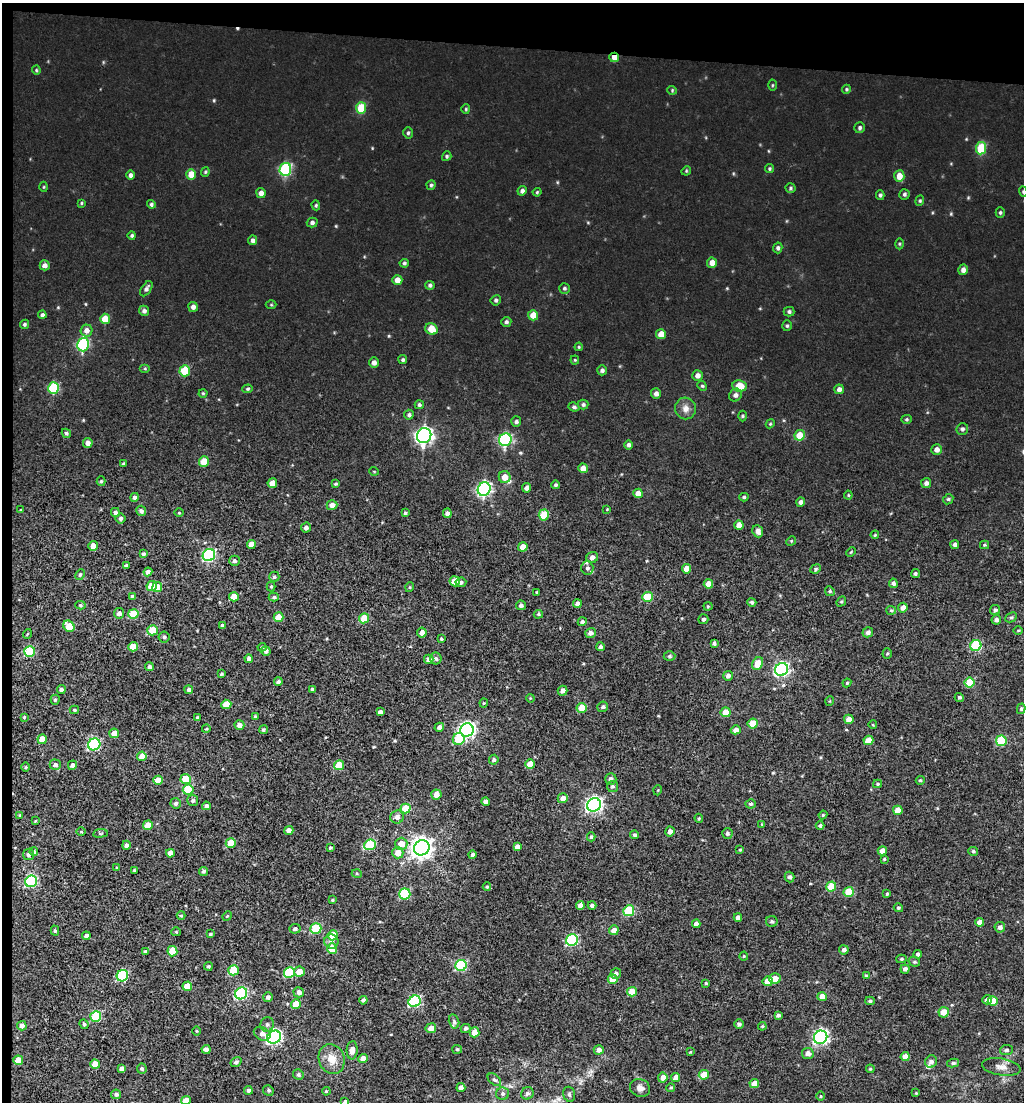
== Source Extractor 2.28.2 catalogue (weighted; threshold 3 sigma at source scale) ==
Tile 1 of 2 x 2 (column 1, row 1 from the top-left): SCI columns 1797-2818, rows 2469-3568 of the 4785 x 4449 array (HDU 1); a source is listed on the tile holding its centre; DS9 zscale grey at full resolution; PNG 1026 x 1104 px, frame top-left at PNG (2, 3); each listed source drawn as its Kron ellipse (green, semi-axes under 4 px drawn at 4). Shown black and unused: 5% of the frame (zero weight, under 3 of 5 exposures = <1% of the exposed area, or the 3 px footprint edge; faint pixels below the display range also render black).
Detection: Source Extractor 2.28.2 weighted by HDU 2 'WHT'; one run over the whole footprint, this tile lists its part. Background 0.00293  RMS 0.0025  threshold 0.0111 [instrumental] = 3 sigma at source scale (4.5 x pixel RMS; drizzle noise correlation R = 1.50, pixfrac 1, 0.0396/0.0396 arcsec/px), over >= 5 px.
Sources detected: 423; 1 cosmic-ray / hot-pixel residue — neither listed nor drawn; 5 inside a brighter listed object's ellipse — not listed separately; the other 417 listed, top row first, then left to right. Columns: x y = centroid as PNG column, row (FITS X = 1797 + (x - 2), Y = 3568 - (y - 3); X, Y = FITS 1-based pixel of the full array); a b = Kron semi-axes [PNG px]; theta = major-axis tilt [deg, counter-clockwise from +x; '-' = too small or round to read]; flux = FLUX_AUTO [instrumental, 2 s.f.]
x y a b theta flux
614 57 5 4 - 1.9
36 70 4 4 - 0.26
772 85 5 3 - 0.23
846 89 5 4 - 0.28
672 90 4 4 - 0.26
361 108 6 5 - 6.7
466 109 5 4 - 0.27
860 128 5 5 - 0.48
408 133 5 4 - 0.38
981 148 6 5 - 9.6
447 156 5 4 - 0.4
285 169 6 6 - 21
769 169 5 4 - 0.34
686 171 5 4 - 0.25
205 172 5 4 - 0.31
191 174 5 5 - 2.8
130 175 5 4 - 0.68
899 176 6 5 - 2.7
431 185 4 4 - 0.39
44 187 5 3 - 0.22
790 188 5 4 - 0.36
522 191 5 4 - 0.77
537 192 4 3 - 0.25
1023 192 5 4 - 0.31
261 193 5 4 - 1.1
904 194 5 5 - 0.49
880 195 5 4 - 0.41
920 201 5 4 - 0.32
81 203 4 3 - 0.25
151 204 4 4 - 0.45
316 205 5 4 - 0.31
1000 213 5 4 - 0.39
312 222 5 5 - 0.62
132 235 4 4 - 0.4
253 240 5 4 - 0.72
899 244 5 3 - 0.26
778 248 5 4 - 0.52
404 263 5 4 - 0.42
712 263 5 5 - 1.7
45 265 5 5 - 1.1
963 270 5 5 - 1
397 280 5 5 - 1.6
430 285 4 4 - 0.52
564 288 5 5 - 0.41
146 289 8 5 57 0.77
496 300 5 5 - 0.46
271 305 5 3 - 0.25
193 307 5 5 - 0.9
144 311 5 5 - 0.72
789 312 5 5 - 0.48
42 315 4 4 - 0.63
533 315 5 5 - 2.6
105 319 5 5 - 3.6
506 322 5 5 - 0.58
25 324 5 4 - 0.41
787 326 5 4 - 0.35
431 329 6 5 - 3.1
86 330 6 6 - 1.3
661 334 5 5 - 2.3
83 345 7 6 - 23
579 347 4 4 - 0.24
403 360 4 4 - 0.42
575 360 4 4 - 0.25
374 363 5 5 - 1
145 369 5 3 - 0.27
602 370 5 5 - 0.6
185 371 5 5 - 6.8
697 375 5 5 - 1.2
702 386 5 4 - 0.32
740 386 7 6 - 4
54 388 6 5 - 14
248 389 5 4 - 0.35
839 389 5 4 - 0.99
203 393 4 4 - 0.26
656 394 5 5 - 0.93
735 395 7 6 - 0.89
583 404 5 5 - 0.51
419 405 4 4 - 0.47
574 407 5 4 - 0.51
686 408 11 10 - 1.6
409 415 5 5 - 0.48
743 416 5 3 - 0.28
906 419 5 4 - 0.35
516 422 5 5 - 0.56
770 424 5 3 - 0.26
962 429 6 6 - 0.62
66 433 5 4 - 0.41
800 435 5 5 - 4.3
424 436 8 7 - 82
505 440 6 6 - 30
88 443 5 5 - 1.3
629 445 5 4 - 0.68
937 450 5 5 - 1.3
204 462 5 5 - 4.8
123 464 3 3 - 0.3
583 468 5 4 - 1.6
374 471 5 3 - 0.19
505 477 6 6 - 2.3
101 481 5 4 - 0.36
272 483 5 4 - 2
926 483 5 5 - 0.79
335 484 4 3 - 0.35
555 485 4 4 - 0.41
527 488 5 4 - 1
484 489 7 6 - 47
638 493 4 4 - 2
848 495 4 4 - 0.25
134 497 4 4 - 0.59
744 497 4 4 - 0.43
948 499 5 4 - 0.39
801 502 4 4 - 0.79
332 505 5 5 - 1.3
607 509 3 2 - 0.18
21 510 3 3 - 0.28
141 511 5 5 - 0.73
115 512 4 4 - 0.62
179 513 5 3 - 0.2
405 513 4 4 - 0.37
447 513 5 4 - 0.96
544 515 5 5 - 7.8
121 518 5 5 - 0.61
739 525 5 4 - 2
306 527 5 4 - 0.76
758 531 6 5 - 1.3
875 535 4 3 - 0.25
791 541 5 4 - 0.29
251 544 4 4 - 1.7
955 545 4 4 - 0.7
984 545 4 4 - 0.26
93 546 5 4 - 1.5
523 547 5 4 - 2.2
851 552 5 3 - 0.22
143 554 4 4 - 0.43
209 555 6 6 - 32
592 557 6 5 - 0.98
234 561 5 5 - 0.67
126 565 4 3 - 0.33
587 568 7 6 - 0.67
686 569 4 4 - 2.3
816 569 5 4 - 0.36
148 572 4 4 - 0.98
915 574 5 4 - 0.44
80 575 6 4 63 0.34
274 577 5 5 - 0.47
455 581 5 5 - 2.8
461 582 5 4 - 0.56
893 583 5 4 - 0.58
708 584 5 4 - 2.5
152 586 5 5 - 4.5
271 586 5 4 - 0.32
157 587 5 5 - 2.4
410 587 5 3 - 0.23
830 591 5 4 - 0.33
537 592 3 3 - 0.26
132 596 3 3 - 0.28
234 597 5 4 - 3.3
274 597 5 4 - 0.37
647 597 5 5 - 7
752 602 5 4 - 0.48
841 602 5 4 - 0.32
577 604 4 4 - 1.2
80 605 5 4 - 0.37
521 605 5 5 - 0.75
708 606 4 4 - 0.26
903 608 5 4 - 1.5
891 610 5 4 - 0.31
995 610 5 5 - 0.53
119 613 5 5 - 0.94
133 614 5 5 - 7.6
538 614 4 4 - 0.31
279 617 5 4 - 4.2
1011 617 6 4 26 0.38
364 618 5 5 - 6
703 619 5 5 - 0.52
996 620 5 4 - 0.74
582 622 4 4 - 0.47
222 625 4 3 - 0.47
69 626 6 5 - 5.6
152 630 5 5 - 5.6
1018 631 5 3 - 0.22
868 632 5 5 - 0.83
422 633 5 4 - 1.5
590 633 5 5 - 0.98
27 634 5 3 - 0.22
164 637 5 5 - 0.5
441 639 4 3 - 0.28
714 643 4 3 - 0.6
976 646 5 5 - 14
133 647 5 4 - 4.2
262 647 4 3 - 0.34
600 647 4 4 - 0.64
266 651 5 4 - 0.8
30 652 5 5 - 13
887 654 5 4 - 0.31
669 656 6 4 1 0.42
436 658 6 5 - 0.59
249 659 4 3 - 0.68
429 659 5 4 - 0.83
758 664 7 5 61 3.8
149 667 4 4 - 0.71
782 669 7 6 - 47
221 674 4 3 - 0.35
728 676 5 5 - 0.79
278 682 4 4 - 0.59
847 683 4 4 - 0.24
969 683 5 5 - 8.4
61 689 4 4 - 0.63
312 689 4 3 - 0.39
189 690 4 4 - 0.57
563 691 5 4 - 1
959 697 5 4 - 0.4
530 698 4 3 - 0.2
55 700 5 4 - 0.39
830 701 5 3 - 0.19
484 703 4 4 - 0.24
226 704 5 4 - 2.9
603 707 5 5 - 0.51
582 708 5 5 - 3.7
1021 709 5 4 - 0.38
74 710 4 3 - 0.4
380 712 4 4 - 0.63
726 712 5 5 - 3.6
24 717 3 2 - 0.23
197 717 4 3 - 0.23
255 717 4 4 - 0.39
849 719 5 4 - 1.5
753 724 5 5 - 4.4
239 725 5 4 - 1.3
873 725 4 3 - 0.18
439 727 5 4 - 0.82
206 729 4 3 - 0.19
263 730 4 4 - 0.42
467 730 7 6 - 68
736 730 5 4 - 1.5
114 733 5 4 - 1.8
42 739 5 4 - 3.4
459 739 6 6 - 8.8
868 740 5 4 - 2.9
1001 741 5 5 - 12
94 744 6 5 - 21
142 756 4 4 - 2.6
494 760 5 4 - 0.54
530 764 5 4 - 2.9
55 765 5 5 - 0.79
72 765 5 4 - 0.68
339 765 5 5 - 5.8
26 767 5 3 - 0.23
186 779 5 5 - 6.4
611 779 6 5 - 0.81
158 780 5 4 - 3.2
920 780 4 4 - 0.33
877 784 4 4 - 0.25
612 786 5 5 - 0.45
188 790 5 5 - 9.7
658 790 5 3 - 0.21
436 795 5 5 - 1.9
563 798 5 5 - 1.6
193 801 5 5 - 0.54
486 802 4 4 - 1.1
176 803 5 5 - 0.59
751 804 5 4 - 0.42
594 805 7 6 - 70
206 806 4 4 - 0.77
406 808 5 5 - 6.1
898 810 5 4 - 2.6
20 815 3 3 - 0.24
823 815 4 4 - 0.28
397 817 7 6 - 1.2
699 818 4 4 - 0.3
35 821 3 3 - 0.21
762 824 4 4 - 0.24
148 825 5 4 - 3.5
820 826 4 4 - 0.47
289 830 4 4 - 1.1
670 831 5 4 - 1.1
81 832 5 3 - 0.2
100 833 7 3 8 0.34
727 833 5 5 - 0.52
634 835 4 4 - 0.39
591 837 4 3 - 0.39
231 843 5 5 - 4.9
401 844 6 6 - 2.6
126 845 4 4 - 0.72
370 845 6 5 - 12
517 846 4 4 - 0.91
330 848 4 3 - 0.26
422 848 8 7 - 170
740 850 4 3 - 0.25
882 851 5 4 - 1.9
973 851 5 4 - 0.39
34 852 4 4 - 0.48
170 853 4 4 - 1.3
398 853 6 5 - 2
29 855 5 5 - 0.67
472 855 4 4 - 0.59
884 859 4 3 - 0.24
117 868 3 3 - 0.23
134 870 3 3 - 0.25
203 871 4 4 - 0.47
357 874 5 3 - 0.25
790 877 5 5 - 0.61
31 881 6 5 - 24
831 886 5 5 - 5.3
487 887 4 4 - 0.32
849 892 5 5 - 5.5
405 894 6 5 - 15
887 894 4 3 - 0.33
332 900 4 3 - 0.25
580 905 4 4 - 1.2
592 905 4 4 - 0.54
898 908 4 4 - 0.36
629 911 5 5 - 13
181 915 4 3 - 0.3
227 916 5 4 - 0.26
738 917 4 4 - 1.1
772 921 5 5 - 0.54
980 922 4 4 - 1.5
696 924 4 4 - 1
1000 927 5 5 - 0.9
295 929 5 4 - 0.61
316 929 5 5 - 12
614 930 5 4 - 1.8
55 931 5 4 - 0.35
176 932 5 4 - 0.27
210 934 3 3 - 0.31
333 935 5 5 - 3.9
86 936 4 4 - 0.89
572 940 6 5 - 22
331 941 7 7 - 1
332 948 5 5 - 5.3
844 950 4 4 - 0.76
172 951 5 5 - 4.6
145 952 4 3 - 0.49
918 954 4 4 - 0.6
744 956 4 4 - 0.27
901 959 5 4 - 0.39
914 962 6 4 -19 0.36
461 965 6 5 - 17
208 966 4 4 - 0.35
905 969 4 4 - 0.71
233 970 5 5 - 7.9
289 972 6 5 - 14
299 972 5 5 - 2.4
616 973 6 5 - 0.66
122 976 6 5 - 21
866 976 4 4 - 0.3
613 979 5 5 - 3.3
775 979 6 5 - 2.2
768 981 5 5 - 3.3
706 983 4 3 - 0.27
187 986 5 4 - 3.2
299 992 5 5 - 1
632 992 5 4 - 3.6
241 993 6 5 - 25
268 997 5 5 - 0.78
822 997 5 4 - 2.1
363 1000 4 4 - 0.65
987 1000 5 4 - 0.93
415 1001 6 5 - 25
870 1001 5 4 - 0.43
993 1001 5 5 - 3.5
296 1004 5 4 - 3.3
944 1012 5 5 - 2.9
778 1015 4 3 - 0.57
96 1016 5 5 - 15
454 1021 7 5 -76 0.46
84 1024 5 4 - 0.46
267 1024 7 6 - 0.74
739 1024 5 4 - 0.67
22 1026 5 4 - 1.3
762 1026 4 4 - 0.26
431 1028 5 5 - 1.8
466 1028 5 4 - 0.64
196 1031 5 3 - 0.22
474 1032 5 5 - 2.5
262 1034 8 6 -25 1.3
274 1037 7 6 - 56
821 1037 7 6 - 53
206 1049 4 4 - 0.88
457 1049 5 4 - 0.31
352 1050 9 5 86 1.8
599 1050 5 4 - 1.2
1006 1050 6 5 - 0.58
690 1052 3 3 - 0.17
808 1053 6 5 - 1.4
905 1057 4 4 - 2.2
332 1059 15 12 -72 3.3
363 1059 4 4 - 1.8
18 1060 5 4 - 4.4
236 1062 6 4 35 0.61
931 1062 6 5 - 0.9
953 1063 6 4 10 0.46
95 1064 5 5 - 3.1
1001 1067 19 8 -9 2
121 1068 4 4 - 0.86
142 1069 5 5 - 0.5
870 1069 4 4 - 0.28
298 1075 5 5 - 0.52
704 1075 5 4 - 4.5
663 1078 5 5 - 1.6
676 1078 5 4 - 1.8
494 1080 8 5 -42 0.53
754 1084 5 4 - 2.1
461 1087 4 4 - 1.1
640 1088 10 8 -24 1.4
671 1088 4 3 - 0.29
248 1090 4 4 - 0.77
268 1090 5 5 - 0.45
326 1091 4 3 - 0.26
527 1093 6 6 - 0.67
916 1093 4 4 - 0.21
116 1094 5 4 - 0.61
503 1094 6 6 - 0.71
569 1094 8 5 -75 0.52
820 1096 5 3 - 0.23
186 1100 5 4 - 3
345 1102 4 4 - 1.3
Overlapping masked pixels (flux is a lower limit): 1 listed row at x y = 614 57
Isophote crosses this tile's border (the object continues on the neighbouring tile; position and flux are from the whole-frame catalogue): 3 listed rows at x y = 1023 192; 186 1100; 345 1102